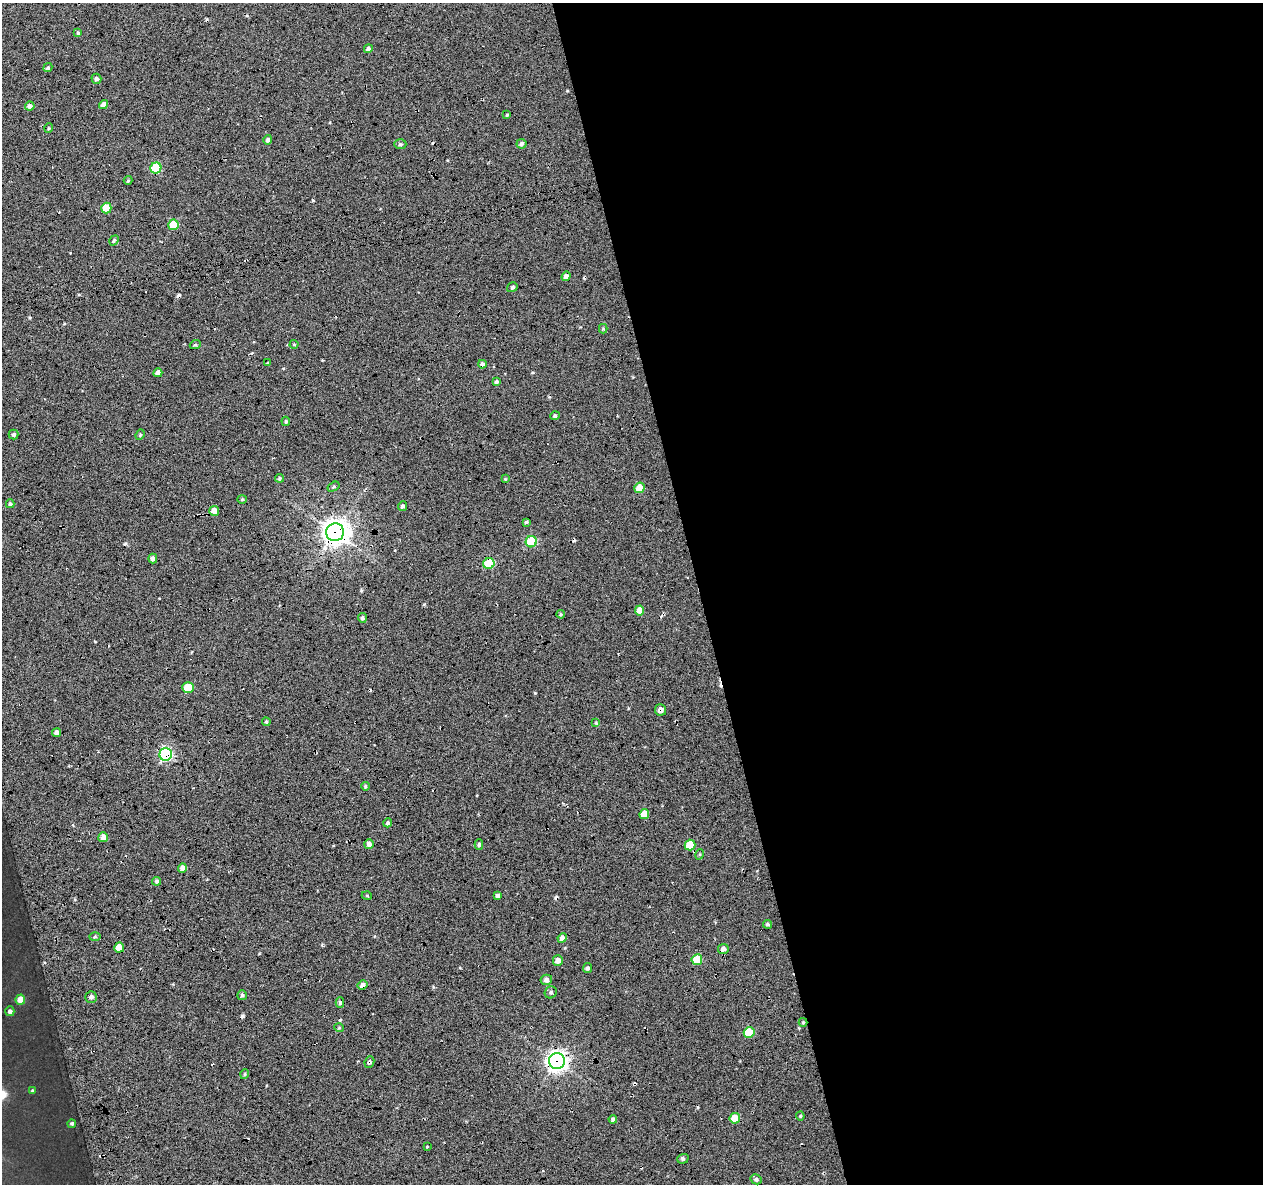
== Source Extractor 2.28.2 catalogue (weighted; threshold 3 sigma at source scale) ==
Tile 8 of 4 x 4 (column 4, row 2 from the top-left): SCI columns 3827-5087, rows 2476-3657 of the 5131 x 4901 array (HDU 1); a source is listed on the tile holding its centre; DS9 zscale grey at full resolution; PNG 1265 x 1186 px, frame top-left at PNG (2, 3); each listed source drawn as its Kron ellipse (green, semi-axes under 4 px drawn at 4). Shown black and unused: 45% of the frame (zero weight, under 5 of 17 exposures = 6% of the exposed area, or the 3 px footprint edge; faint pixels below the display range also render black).
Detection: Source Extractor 2.28.2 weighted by HDU 2 'WHT'; one run over the whole footprint, this tile lists its part. Background -0.152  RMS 0.13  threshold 0.533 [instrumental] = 3 sigma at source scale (4.09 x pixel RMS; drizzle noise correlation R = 1.36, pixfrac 0.8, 0.0396/0.0396 arcsec/px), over >= 5 px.
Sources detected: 106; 13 cosmic-ray / hot-pixel residue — neither listed nor drawn; the other 93 listed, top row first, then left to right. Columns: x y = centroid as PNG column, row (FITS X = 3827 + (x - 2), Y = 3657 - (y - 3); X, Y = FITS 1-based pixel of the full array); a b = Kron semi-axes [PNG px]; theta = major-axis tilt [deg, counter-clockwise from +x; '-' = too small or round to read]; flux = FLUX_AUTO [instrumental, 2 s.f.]
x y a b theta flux
78 33 4 4 - 17
368 49 4 4 - 43
48 68 5 4 - 17
96 79 5 5 - 30
103 105 5 4 - 59
30 106 4 4 - 46
507 115 3 3 - 10
49 128 5 3 - 11
268 140 5 4 - 31
400 144 6 5 - 21
521 144 5 5 - 26
156 168 5 5 - 640
128 180 4 4 - 13
106 208 5 5 - 290
173 225 5 5 - 380
114 240 5 4 - 21
566 276 5 4 - 46
512 287 5 4 - 22
603 329 4 4 - 14
294 344 4 4 - 11
195 345 5 3 - 14
268 363 4 2 - 10
482 364 4 3 - 32
158 373 4 4 - 62
496 382 4 4 - 22
555 416 4 4 - 23
286 421 5 4 - 15
13 434 5 5 - 26
140 435 5 4 - 16
279 478 4 4 - 16
505 479 3 3 - 9.2
333 487 6 4 32 17
640 488 5 5 - 170
242 499 4 4 - 13
10 504 4 3 - 18
402 506 5 4 - 30
214 511 5 5 - 120
526 522 4 4 - 19
335 532 9 9 - 12000
531 542 6 5 - 550
153 558 5 4 - 43
489 564 5 5 - 560
640 610 5 4 - 140
561 614 4 4 - 15
362 618 5 4 - 25
188 688 6 5 - 240
660 710 5 5 - 56
266 722 4 3 - 15
596 723 4 4 - 13
56 733 4 4 - 36
166 754 6 6 - 2000
365 786 4 3 - 16
644 814 5 5 - 170
388 823 4 4 - 18
103 837 5 5 - 78
369 844 5 4 - 51
479 844 5 4 - 22
690 845 5 5 - 290
700 854 5 3 - 12
182 868 4 4 - 52
157 881 4 4 - 21
367 896 5 3 - 10
498 896 4 4 - 49
767 924 4 4 - 18
95 937 5 3 - 14
562 938 5 4 - 51
119 948 5 5 - 160
723 949 5 5 - 54
697 960 5 5 - 300
558 961 5 5 - 73
588 968 5 4 - 25
546 980 5 5 - 40
363 985 5 4 - 45
551 992 6 5 - 24
242 995 5 5 - 20
91 997 5 5 - 34
20 999 5 5 - 190
340 1002 5 4 - 23
10 1011 5 4 - 30
803 1022 4 4 - 12
339 1028 5 3 - 11
749 1033 5 5 - 380
557 1061 8 8 - 6500
369 1062 6 4 65 23
245 1074 5 3 - 11
33 1091 4 4 - 17
800 1116 4 4 - 13
735 1118 5 5 - 260
613 1119 4 4 - 27
72 1124 4 3 - 23
427 1147 3 2 - 7.9
683 1159 6 4 20 22
756 1179 6 5 - 26
Overlapping masked pixels (flux is a lower limit): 11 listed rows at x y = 214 511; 335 532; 489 564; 660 710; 166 754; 690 845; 697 960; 363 985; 803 1022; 557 1061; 369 1062